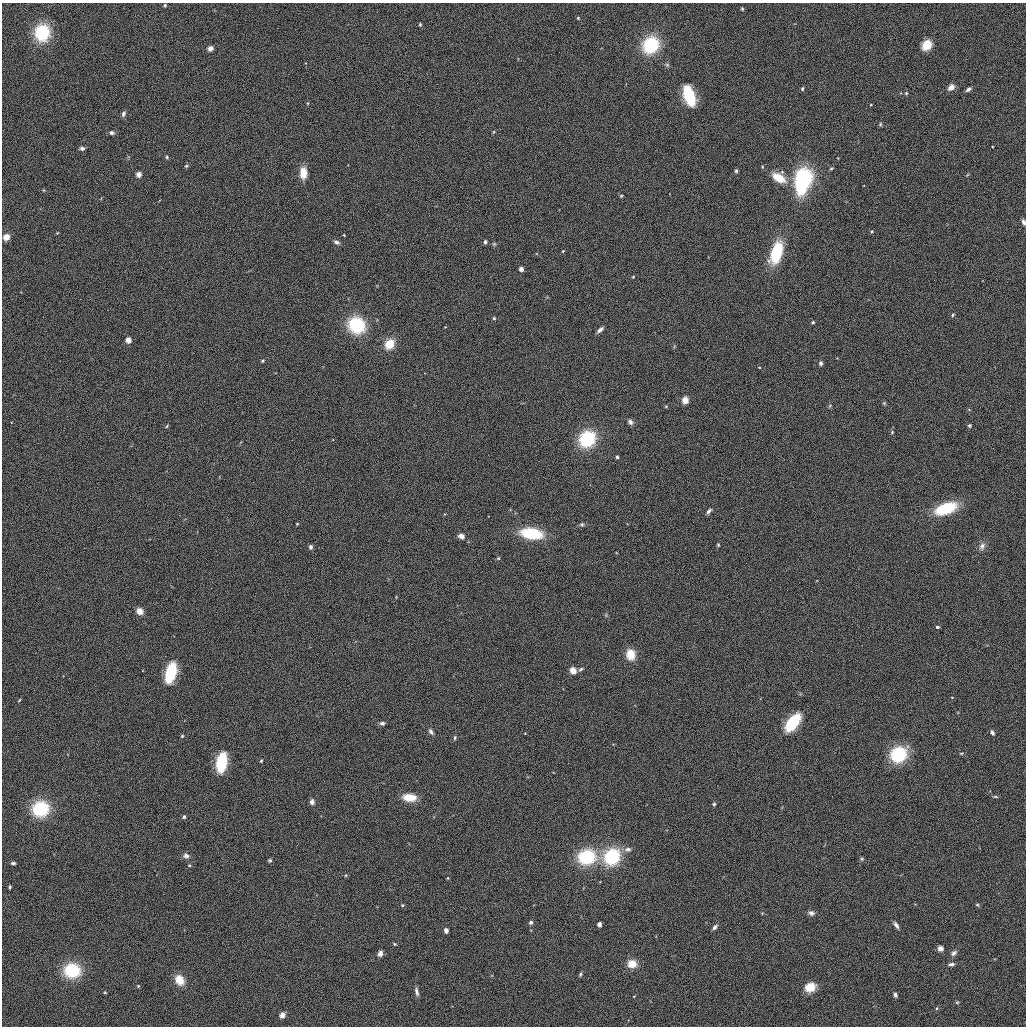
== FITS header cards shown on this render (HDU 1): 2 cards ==
NAXIS1  =                 2048 / length of original image axis
NAXIS2  =                 2048 / length of original image axis

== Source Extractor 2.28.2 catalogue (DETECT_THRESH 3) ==
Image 2048 x 2048 px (HDU 1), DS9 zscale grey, zoomed out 1/2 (1 PNG px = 2 x 2 image px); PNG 1028 x 1028 px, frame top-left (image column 1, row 2047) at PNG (2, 3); no overlay
Background 0.205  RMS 220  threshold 664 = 3 sigma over >= 5 px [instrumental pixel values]
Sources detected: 216; all 216 listed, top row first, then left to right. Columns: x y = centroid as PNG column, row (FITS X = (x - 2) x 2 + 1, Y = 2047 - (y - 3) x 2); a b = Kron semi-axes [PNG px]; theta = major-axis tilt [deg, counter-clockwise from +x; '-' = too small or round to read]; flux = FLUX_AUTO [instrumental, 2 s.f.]
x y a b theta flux
165 5 4 4 - 7.9e+04
742 9 4 3 - 6.1e+04
214 11 3 2 - 2.5e+04
578 18 4 3 - 5.3e+04
420 24 5 4 - 7.1e+04
795 24 3 2 - 2.6e+04
42 33 13 11 88 3.6e+06
651 45 13 12 - 3.9e+06
927 45 11 9 50 8.9e+05
210 48 6 5 - 2.4e+05
305 63 3 3 - 3.3e+04
667 65 6 6 - 9.7e+04
626 84 4 3 - 2.8e+04
951 87 8 6 30 3.0e+05
802 89 3 3 - 8.2e+04
968 89 8 4 34 1.6e+05
901 93 4 3 - 4.1e+04
906 93 5 4 - 7.2e+04
689 96 17 8 -72 3.3e+06
308 103 3 3 - 3.8e+04
871 105 3 3 - 3.9e+04
123 114 7 4 75 1.5e+05
880 124 6 4 88 7.4e+04
493 132 5 4 - 5.4e+04
112 133 6 4 -8 1.5e+05
992 146 3 3 - 3.9e+04
82 148 5 4 - 1.4e+05
167 157 4 4 - 8.2e+04
128 158 5 2 - 4.2e+04
838 158 4 2 - 3.1e+04
348 165 4 2 - 2.4e+04
186 166 4 4 - 6.4e+04
762 167 4 3 - 4.8e+04
831 168 5 3 - 6.5e+04
736 171 5 4 - 8.1e+04
782 172 5 4 - 6.5e+04
303 173 10 6 89 1.0e+06
139 175 6 6 - 2.4e+05
967 175 4 4 - 4.9e+04
778 178 15 8 -31 1.1e+06
804 178 14 12 -57 4.8e+06
801 183 19 10 -90 4.2e+06
864 186 3 2 - 2.6e+04
44 190 6 3 -26 5.2e+04
669 194 3 2 - 2.0e+04
621 196 4 4 - 6.3e+04
101 198 4 2 - 2.3e+04
159 200 4 3 - 2.8e+04
846 202 3 2 - 2.3e+04
436 206 3 2 - 2.5e+04
559 210 3 2 - 2.2e+04
1024 222 6 4 -63 1.5e+05
872 231 4 4 - 7.3e+04
57 233 4 3 - 4.1e+04
344 235 4 3 - 4.1e+04
6 237 5 5 - 5.3e+05
336 242 7 4 -24 1.6e+05
485 242 4 4 - 1.4e+05
493 244 6 4 6 8.3e+04
563 251 3 3 - 4.6e+04
776 253 19 9 71 3.2e+06
537 254 3 2 - 2.7e+04
708 257 4 2 - 2.4e+04
521 269 5 4 - 2.1e+05
633 277 4 3 - 5.2e+04
983 280 3 2 - 2.5e+04
377 285 3 3 - 3.3e+04
868 300 3 2 - 2.2e+04
953 315 5 4 - 7.0e+04
494 318 4 3 - 6.7e+04
813 322 4 3 - 9.1e+04
357 325 13 12 - 3.7e+06
445 327 4 3 - 3.3e+04
600 330 10 4 46 2.0e+05
128 340 6 6 - 2.4e+05
389 344 12 10 62 8.7e+05
674 346 6 3 54 5.8e+04
837 358 4 3 - 3.0e+04
262 361 4 3 - 6.2e+04
821 363 5 4 - 1.7e+05
759 368 3 3 - 4.0e+04
275 373 4 2 - 2.7e+04
424 373 3 2 - 2.3e+04
685 400 6 5 - 5.5e+05
884 403 5 5 - 7.4e+04
414 405 3 2 - 1.9e+04
666 406 4 4 - 5.6e+04
830 406 5 5 - 7.4e+04
969 409 4 3 - 3.8e+04
11 422 3 2 - 2.3e+04
630 422 9 6 -61 2.1e+05
969 425 5 4 - 8.4e+04
167 426 5 3 - 6.2e+04
892 432 6 4 -90 7.9e+04
587 439 14 12 48 3.8e+06
333 440 2 2 - 2.2e+04
241 442 5 3 - 4.1e+04
131 446 3 2 - 2.1e+04
617 457 3 3 - 1.1e+05
220 477 4 2 - 2.7e+04
946 508 20 9 19 3.2e+06
510 509 4 3 - 3.3e+04
709 511 8 4 49 1.6e+05
515 513 3 3 - 3.3e+04
445 514 4 3 - 3.5e+04
488 516 4 3 - 3.1e+04
185 519 4 2 - 2.7e+04
297 524 4 4 - 5.5e+04
582 524 7 4 16 1.0e+05
627 524 3 2 - 2.1e+04
531 533 20 9 -8 3.2e+06
461 536 7 5 -26 2.7e+05
468 541 4 3 - 3.6e+04
718 545 5 3 - 6.6e+04
982 546 10 7 68 2.7e+05
311 547 5 4 - 1.5e+05
616 553 3 2 - 2.8e+04
498 558 4 3 - 4.9e+04
817 581 4 3 - 3.2e+04
396 597 3 3 - 3.8e+04
457 606 3 2 - 2.1e+04
139 611 6 5 - 5.3e+05
461 613 3 2 - 1.8e+04
606 614 6 4 66 6.8e+04
937 627 3 3 - 1.1e+05
355 642 6 2 14 3.5e+04
986 645 5 3 - 3.9e+04
310 647 3 2 - 2.5e+04
631 654 12 9 -77 8.4e+05
581 669 8 4 34 1.1e+05
573 670 5 5 - 5.3e+05
142 671 3 2 - 2.4e+04
171 673 17 8 76 3.1e+06
563 689 3 2 - 2.5e+04
800 694 5 3 - 4.8e+04
952 698 3 3 - 3.6e+04
760 699 3 2 - 2.6e+04
19 700 5 3 - 5.8e+04
957 713 4 3 - 3.4e+04
184 720 3 2 - 1.7e+04
793 722 17 8 53 3.2e+06
382 723 6 4 5 1.4e+05
431 732 6 4 -60 1.6e+05
992 732 6 4 -59 1.4e+05
525 733 3 3 - 2.9e+04
182 736 5 4 - 6.4e+04
455 737 4 3 - 9.3e+04
613 744 4 3 - 3.5e+04
907 746 8 6 -78 1.8e+05
961 753 5 3 - 6.1e+04
67 754 4 2 - 2.6e+04
898 754 13 12 - 3.7e+06
261 761 4 3 - 6.5e+04
222 762 17 8 80 3.1e+06
553 772 4 2 - 2.7e+04
409 797 13 7 -5 1.0e+06
995 797 7 3 -6 7.3e+04
312 802 5 5 - 2.2e+05
714 804 4 4 - 7.5e+04
782 807 4 3 - 3.3e+04
41 809 13 12 - 3.6e+06
321 816 3 3 - 2.8e+04
184 817 3 3 - 1.2e+05
433 817 4 2 - 2.5e+04
409 844 3 2 - 2.8e+04
825 845 4 2 - 2.4e+04
628 849 9 6 14 2.4e+05
186 856 8 6 -28 2.0e+05
586 857 14 12 12 3.8e+06
612 857 14 13 - 3.9e+06
862 859 4 4 - 6.7e+04
270 860 5 5 - 9.8e+04
13 863 6 4 -4 1.3e+05
189 865 4 4 - 5.8e+04
346 875 4 4 - 6.8e+04
448 878 4 3 - 4.8e+04
600 882 3 3 - 2.6e+04
10 887 5 3 - 8.7e+04
915 904 4 3 - 3.0e+04
977 904 5 4 - 7.4e+04
402 905 4 3 - 6.0e+04
534 905 3 2 - 2.0e+04
377 907 3 2 - 2.4e+04
762 913 4 3 - 4.7e+04
811 913 8 6 -11 2.1e+05
531 922 4 4 - 1.5e+05
599 924 5 4 - 2.0e+05
896 925 10 4 -55 1.9e+05
715 927 8 4 54 1.7e+05
184 930 3 2 - 1.8e+04
446 930 5 4 - 2.1e+05
531 930 3 3 - 3.0e+04
656 936 3 2 - 2.2e+04
395 944 5 3 - 5.9e+04
940 948 6 6 - 2.4e+05
380 953 7 5 62 2.4e+05
954 953 8 6 46 2.1e+05
995 959 5 3 - 4.6e+04
632 964 7 6 - 9.9e+05
951 964 8 4 6 1.6e+05
72 971 13 11 -1 3.4e+06
580 974 5 4 - 1.0e+05
492 976 3 3 - 2.7e+04
180 980 12 9 -57 8.4e+05
138 986 4 4 - 5.8e+04
810 987 11 9 29 9.0e+05
105 992 4 3 - 5.1e+04
417 992 11 4 -78 2.0e+05
895 995 6 4 -68 1.5e+05
634 996 3 3 - 3.7e+04
650 1001 3 2 - 2.3e+04
957 1002 5 5 - 7.4e+04
452 1006 4 2 - 2.6e+04
937 1008 4 3 - 5.7e+04
282 1015 7 6 - 2.5e+05
628 1020 3 2 - 2.8e+04
At the frame edge (FLAGS 8, measured only in part): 1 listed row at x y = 1024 222